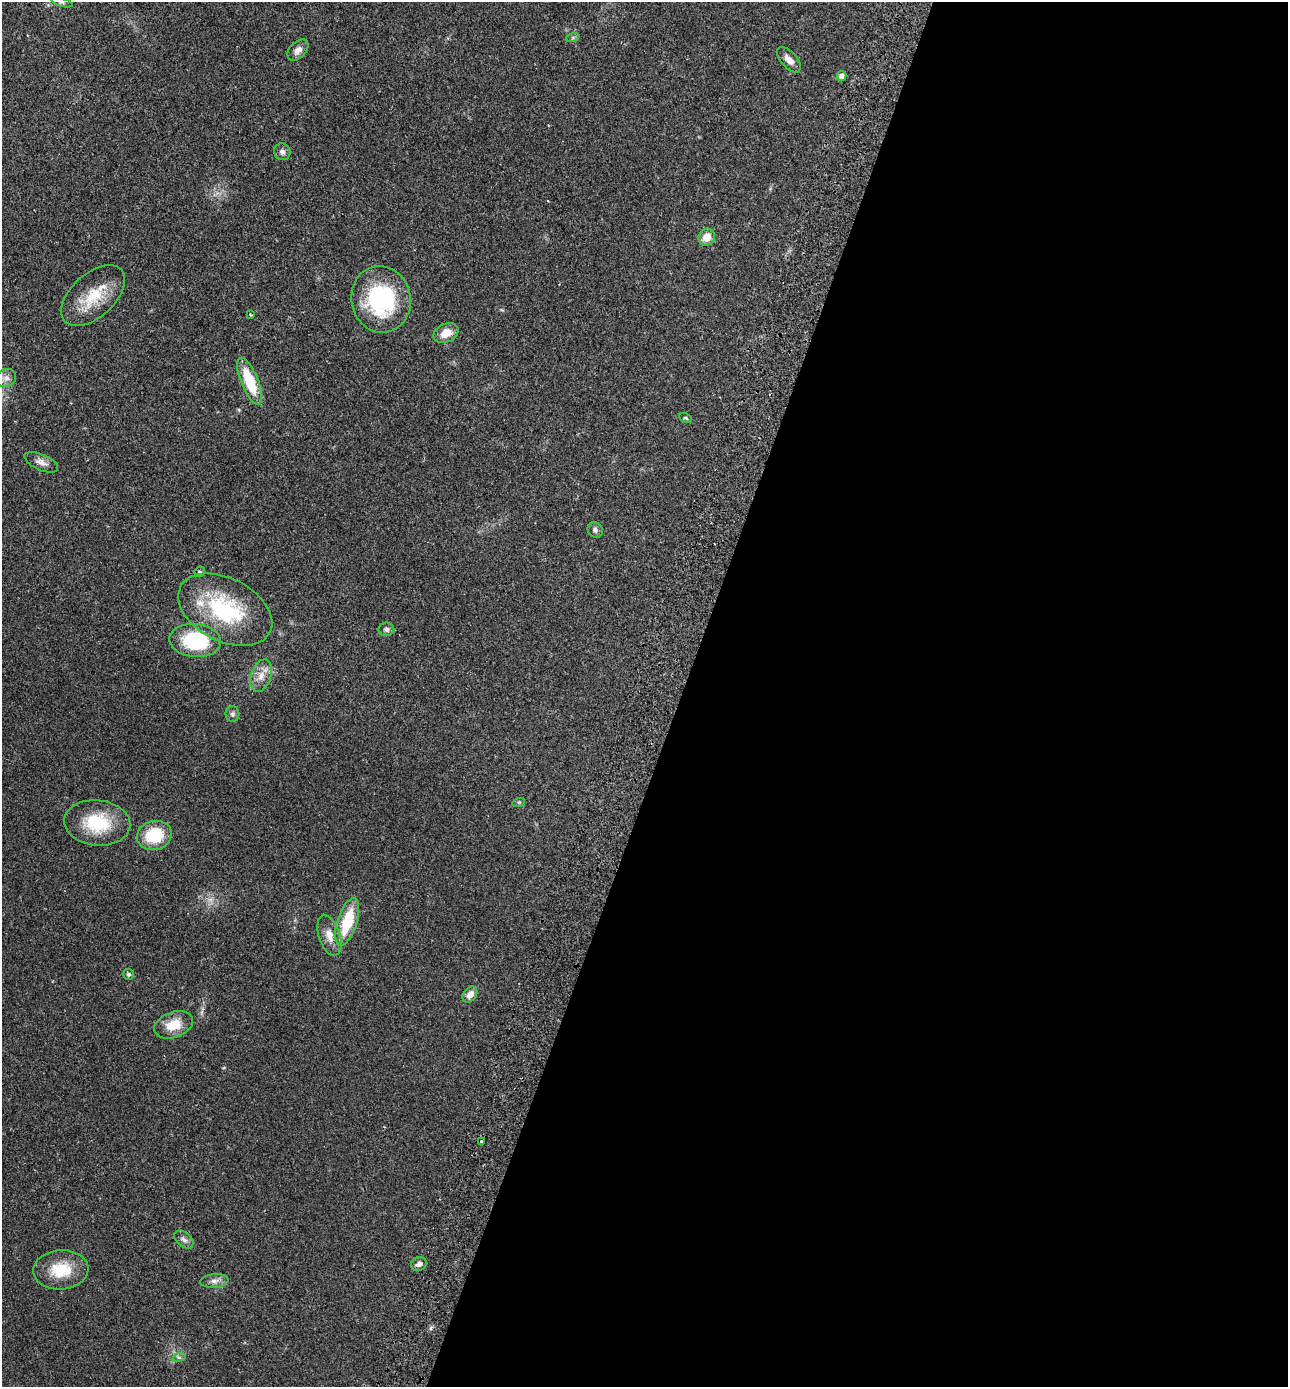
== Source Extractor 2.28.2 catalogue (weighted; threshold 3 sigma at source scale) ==
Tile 12 of 4 x 4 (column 4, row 3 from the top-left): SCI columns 4053-5338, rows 1415-2799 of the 5665 x 5596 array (HDU 1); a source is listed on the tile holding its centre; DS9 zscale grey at full resolution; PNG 1290 x 1389 px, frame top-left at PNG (2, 2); each listed source drawn as its Kron ellipse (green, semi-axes under 4 px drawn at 4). Shown black and unused: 47% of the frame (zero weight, under 2 of 3 exposures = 3% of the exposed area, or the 3 px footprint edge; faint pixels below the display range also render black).
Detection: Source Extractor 2.28.2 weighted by HDU 2 'WHT'; one run over the whole footprint, this tile lists its part. Background 0.12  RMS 0.0084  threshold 0.0378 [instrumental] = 3 sigma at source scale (4.5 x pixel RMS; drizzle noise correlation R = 1.50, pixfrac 1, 0.05/0.05 arcsec/px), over >= 5 px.
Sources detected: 38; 1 too faint to see at this stretch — neither listed nor drawn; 1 inside a brighter listed object's ellipse — not listed separately; the other 36 listed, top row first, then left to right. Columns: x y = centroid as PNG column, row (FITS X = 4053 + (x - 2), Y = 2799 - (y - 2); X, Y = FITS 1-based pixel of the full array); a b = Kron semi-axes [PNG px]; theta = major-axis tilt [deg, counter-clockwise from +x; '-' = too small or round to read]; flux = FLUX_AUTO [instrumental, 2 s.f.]
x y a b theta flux
62 2 11 3 -15 1.6
573 37 7 4 19 1.3
298 50 13 8 47 5.4
789 60 15 8 -48 5.9
842 76 5 4 - 4.6
282 152 8 8 - 3.1
707 237 9 8 - 9.6
93 295 38 21 42 30
381 299 33 29 -79 88
250 315 3 2 - 0.93
446 333 13 9 25 11
6 378 10 8 25 4.8
250 381 25 8 -68 35
686 418 7 3 -26 1
41 462 18 8 -24 5.1
595 530 8 7 - 2.4
199 572 5 5 - 1.5
225 610 50 31 -27 80
386 629 8 6 1 2.2
195 640 26 16 -5 62
261 676 17 10 72 8.9
232 714 8 7 - 2.3
519 802 6 4 18 0.99
97 823 33 22 -6 40
154 835 17 14 14 34
347 922 25 9 72 36
329 935 21 10 -72 9.4
129 974 5 5 - 1.7
470 994 9 6 52 6.5
173 1025 20 12 20 17
482 1141 3 3 - 3.3
184 1240 11 7 -40 3.3
419 1264 8 6 27 3.5
61 1270 28 19 4 27
214 1281 14 7 6 4.3
179 1357 7 4 17 1.5